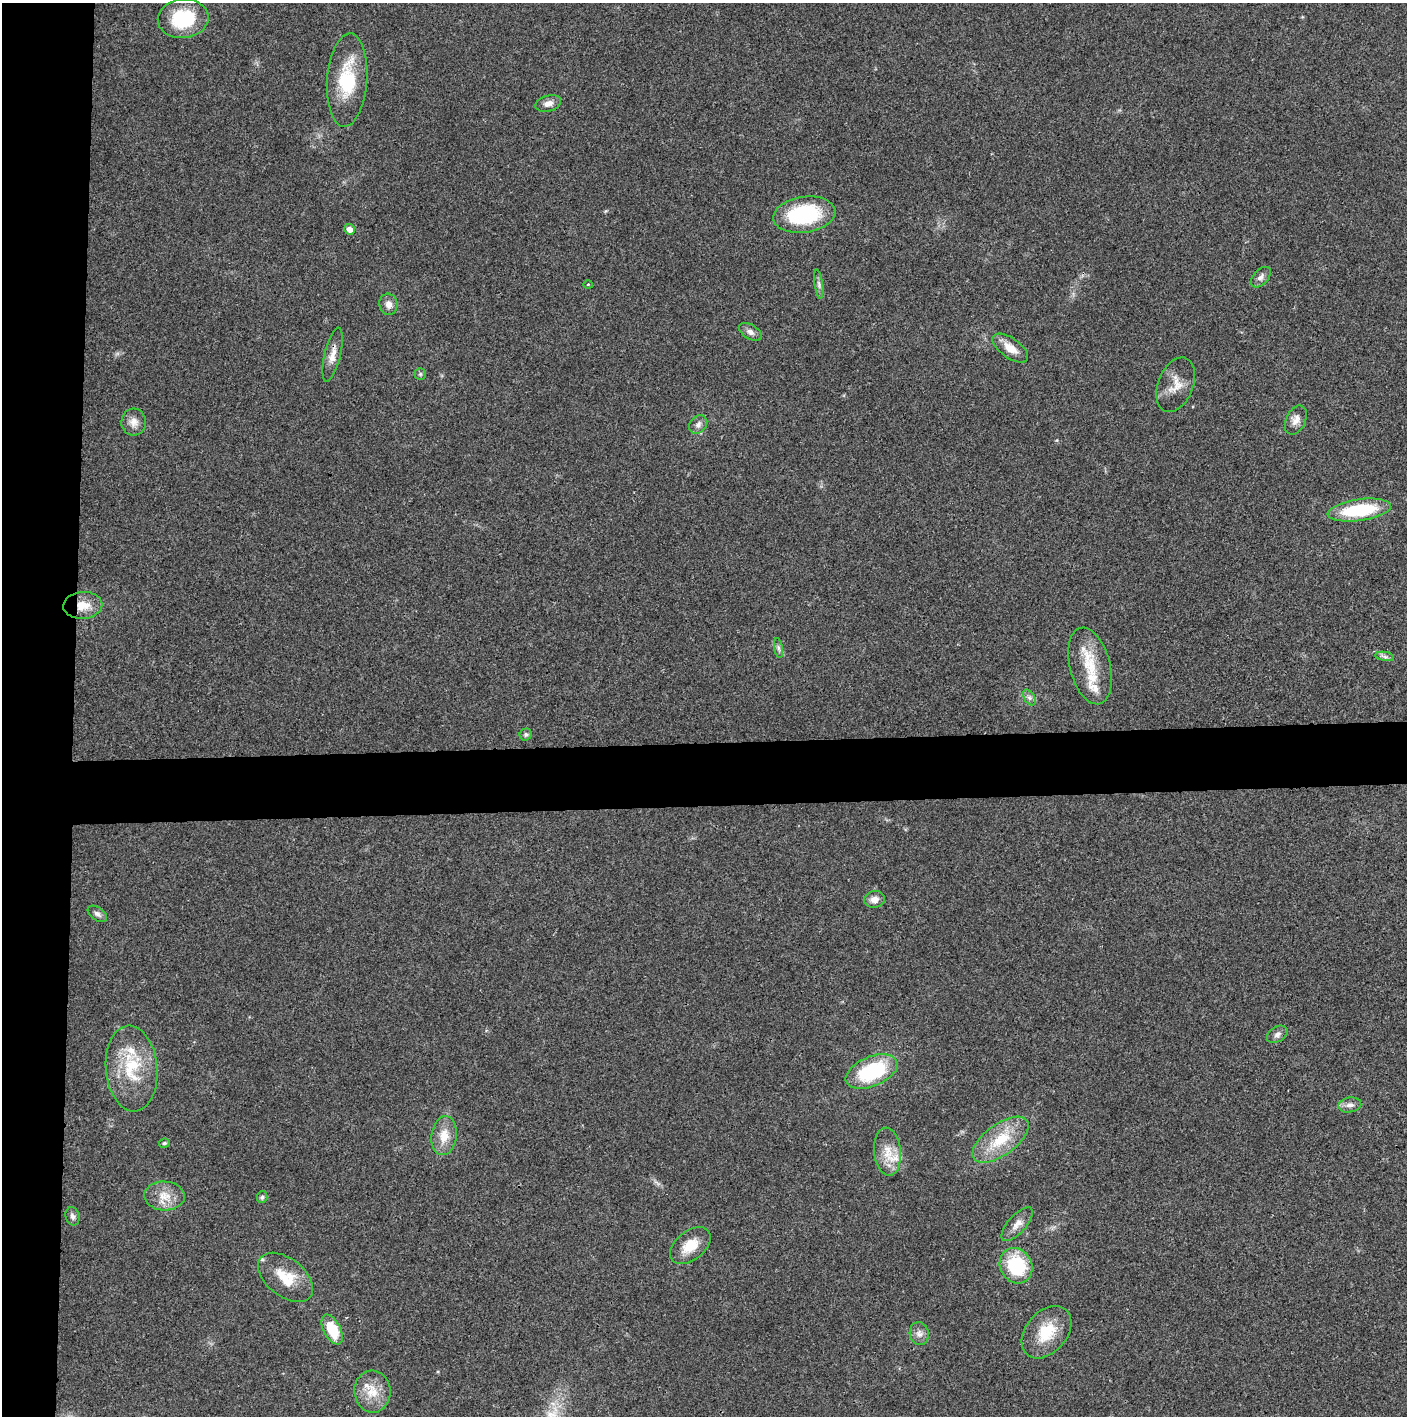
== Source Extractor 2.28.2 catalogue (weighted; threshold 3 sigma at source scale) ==
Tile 4 of 3 x 3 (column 1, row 2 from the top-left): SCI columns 4-1408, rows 1416-2829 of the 4220 x 4243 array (HDU 1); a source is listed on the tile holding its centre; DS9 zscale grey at full resolution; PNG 1409 x 1418 px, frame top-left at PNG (2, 3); each listed source drawn as its Kron ellipse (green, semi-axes under 4 px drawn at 4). Shown black and unused: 9% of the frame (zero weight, under 3 of 4 exposures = <1% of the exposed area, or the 3 px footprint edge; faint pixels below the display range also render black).
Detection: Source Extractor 2.28.2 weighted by HDU 2 'WHT'; one run over the whole footprint, this tile lists its part. Background 0.0195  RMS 0.0041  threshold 0.0185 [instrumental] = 3 sigma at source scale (4.5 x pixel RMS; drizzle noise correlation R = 1.50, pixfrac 1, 0.05/0.05 arcsec/px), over >= 5 px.
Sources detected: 50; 5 inside a brighter listed object's ellipse — not listed separately; the other 45 listed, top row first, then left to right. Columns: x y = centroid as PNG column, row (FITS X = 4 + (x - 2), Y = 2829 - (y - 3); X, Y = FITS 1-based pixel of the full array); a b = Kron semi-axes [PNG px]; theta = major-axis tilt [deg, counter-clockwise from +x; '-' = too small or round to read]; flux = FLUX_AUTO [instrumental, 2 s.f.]
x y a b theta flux
183 19 25 19 6 23
347 80 47 20 86 23
548 103 13 8 16 2.7
804 215 31 18 8 34
349 229 5 5 - 2.9
1261 277 12 7 46 1.8
588 284 5 3 - 0.37
819 284 14 4 -82 1.3
388 304 11 9 -80 2.8
750 332 12 7 -32 2.2
1010 348 20 10 -35 5.3
333 355 28 8 77 4.2
420 374 6 5 - 0.71
1176 385 28 17 69 6.6
1296 420 15 10 64 3
134 422 13 12 - 3.6
698 425 10 8 46 1.8
1359 510 32 11 8 27
83 605 19 13 3 7.2
778 648 10 4 -79 1
1385 656 9 4 -9 1.1
1090 666 39 20 -76 15
1029 697 8 5 -58 1.2
526 734 6 5 - 0.94
875 899 10 8 10 2.5
97 914 11 6 -36 1.5
1277 1034 11 7 32 1.7
131 1069 43 25 -85 22
872 1071 27 15 22 33
1350 1105 11 7 9 2
444 1136 19 12 83 6.7
1001 1140 33 15 36 15
164 1143 5 4 - 0.81
888 1152 24 13 -84 7.4
164 1196 20 14 -2 6.8
262 1197 6 5 - 0.83
72 1216 9 7 -74 1.4
1017 1224 21 9 48 3.7
690 1246 23 14 38 8.2
1016 1266 18 16 -62 25
286 1277 31 19 -38 12
332 1329 16 8 -62 13
1046 1332 30 20 49 14
919 1334 11 9 -77 2.3
372 1392 21 18 -85 8.2
Overlapping masked pixels (flux is a lower limit): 2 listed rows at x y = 333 355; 83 605